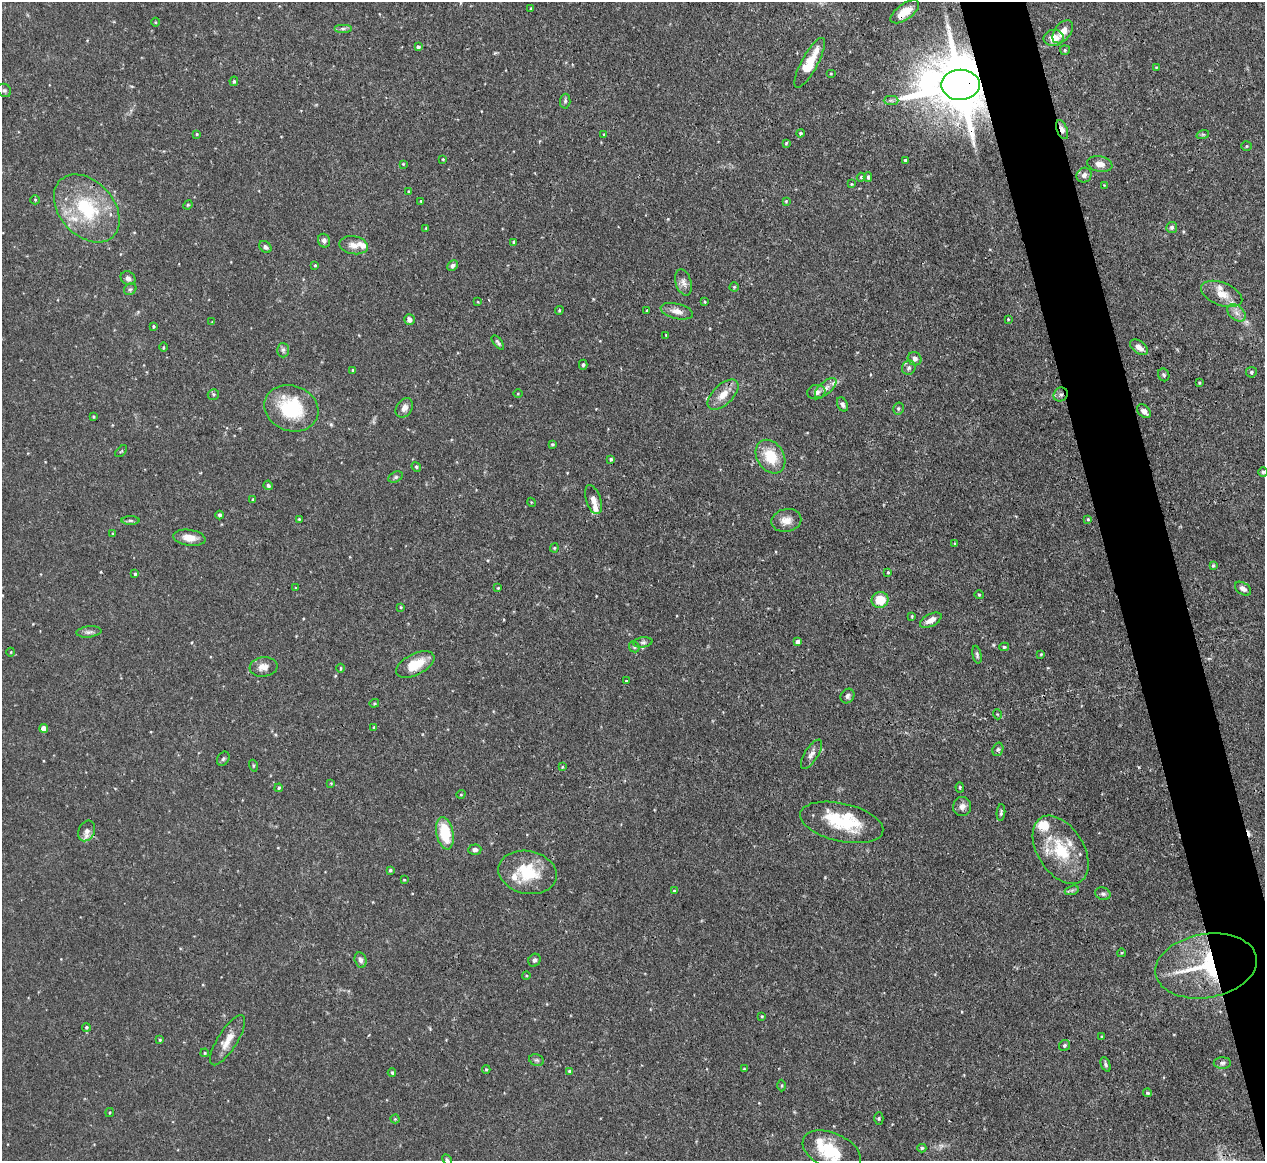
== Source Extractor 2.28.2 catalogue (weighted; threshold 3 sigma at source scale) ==
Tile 6 of 4 x 4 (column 2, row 2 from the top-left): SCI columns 1272-2534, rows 2466-3624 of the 5067 x 5049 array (HDU 1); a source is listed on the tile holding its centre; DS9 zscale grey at full resolution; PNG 1267 x 1163 px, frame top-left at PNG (2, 2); each listed source drawn as its Kron ellipse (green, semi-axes under 4 px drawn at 4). Shown black and unused: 5% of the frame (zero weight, under 3 of 4 exposures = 1% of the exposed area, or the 3 px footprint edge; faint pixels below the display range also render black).
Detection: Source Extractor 2.28.2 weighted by HDU 2 'WHT'; one run over the whole footprint, this tile lists its part. Background 0.0736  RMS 0.0041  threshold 0.0184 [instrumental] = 3 sigma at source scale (4.5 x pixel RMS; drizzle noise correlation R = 1.50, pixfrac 1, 0.05/0.05 arcsec/px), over >= 5 px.
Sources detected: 197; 1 cosmic-ray / hot-pixel residue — neither listed nor drawn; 14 inside a brighter listed object's ellipse — not listed separately; the other 182 listed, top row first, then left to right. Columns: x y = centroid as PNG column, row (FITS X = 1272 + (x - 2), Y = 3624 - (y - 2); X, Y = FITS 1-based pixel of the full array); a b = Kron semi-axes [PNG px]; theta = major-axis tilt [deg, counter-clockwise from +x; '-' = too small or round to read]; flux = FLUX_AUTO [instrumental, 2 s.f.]
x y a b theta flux
531 8 4 3 - 0.32
905 12 16 7 36 6.4
155 22 4 3 - 0.39
343 29 9 4 0 0.93
1063 32 13 8 53 3.9
1054 38 10 8 6 4.7
418 47 4 4 - 1
1065 50 5 5 - 0.59
810 63 28 8 62 11
1156 68 4 3 - 0.38
831 74 5 3 - 0.36
234 81 5 4 - 0.62
960 85 19 15 1 3800
4 90 7 6 - 0.87
891 100 7 4 -1 0.97
565 101 7 5 89 0.86
1062 129 10 5 -68 1.7
801 133 4 4 - 0.64
197 134 4 4 - 0.38
1203 134 6 4 18 0.56
604 135 4 3 - 0.48
786 143 3 2 - 0.42
1246 146 5 4 - 0.48
443 159 3 3 - 0.35
905 160 3 3 - 0.55
403 164 4 3 - 0.32
1100 164 13 7 -11 3
1084 175 8 7 - 1.5
861 177 4 4 - 0.6
868 177 5 3 - 0.72
852 184 3 3 - 0.32
1104 185 2 2 - 0.22
409 192 4 3 - 0.41
35 200 5 4 - 0.5
421 201 3 3 - 0.45
786 201 4 3 - 0.41
188 205 5 4 - 0.57
87 208 39 27 -48 30
1172 227 5 5 - 0.92
426 228 3 3 - 0.35
324 241 7 6 - 1.2
514 242 4 4 - 0.58
354 245 14 9 -9 3.3
265 247 7 5 -41 1
315 265 4 3 - 0.41
453 266 6 4 44 1.1
128 278 8 6 -35 1.3
683 282 13 7 -74 2.2
734 287 4 4 - 0.52
130 289 7 5 40 0.81
1222 294 22 11 -21 5.4
478 302 4 2 - 0.3
705 302 4 3 - 0.42
559 310 4 4 - 0.45
647 310 3 2 - 0.34
677 311 16 7 -14 2.9
1236 313 10 7 -42 2.2
1008 319 3 3 - 0.35
409 320 5 5 - 1.7
212 322 3 3 - 0.3
153 326 4 3 - 0.48
666 335 3 2 - 0.32
498 342 8 3 -50 0.82
163 347 4 3 - 0.38
1139 347 10 6 -36 2.8
283 350 7 6 - 1
915 359 7 6 - 1.5
583 365 5 3 - 0.75
909 368 7 6 - 1.1
353 370 3 3 - 0.6
1251 372 5 5 - 0.83
1164 375 7 5 -64 0.82
1199 383 3 3 - 0.4
826 388 13 6 41 2.1
816 392 9 7 9 2.1
518 393 5 3 - 0.39
213 394 6 5 - 0.67
1061 394 7 6 - 1.3
723 395 19 10 44 5.4
842 404 7 5 -63 1.1
291 408 27 22 -20 24
404 408 10 7 55 2.2
898 408 6 5 - 0.82
1144 411 8 5 -43 2
94 417 3 3 - 0.44
553 444 3 3 - 0.55
121 451 7 2 44 0.36
770 457 18 13 -57 12
611 459 3 3 - 0.68
416 467 5 4 - 0.63
1263 472 5 5 - 0.65
396 477 7 5 27 0.86
268 485 5 4 - 0.73
253 500 4 3 - 0.53
593 500 15 7 -72 2.7
531 502 4 3 - 0.36
219 515 4 4 - 0.67
299 519 3 3 - 0.41
1088 519 4 3 - 0.38
130 520 9 4 0 0.88
786 520 15 11 11 3.9
113 534 3 3 - 0.56
189 538 16 8 -8 4.5
955 544 4 3 - 0.47
554 548 4 4 - 0.46
1213 565 4 4 - 0.44
888 572 3 2 - 0.42
135 574 4 3 - 0.57
296 588 4 3 - 0.36
498 588 4 3 - 0.41
1243 589 9 5 -34 1.7
979 595 4 4 - 0.5
880 600 8 8 - 9.2
401 607 4 4 - 0.42
912 616 4 4 - 0.41
931 620 12 6 27 3.1
89 632 12 5 6 1.4
643 642 9 5 6 1.1
798 642 4 4 - 2.2
634 647 6 5 - 0.64
1004 647 5 4 - 0.53
11 652 4 3 - 0.32
1041 654 4 4 - 0.38
977 655 9 4 -78 0.8
415 664 21 10 27 9.1
263 667 14 9 7 3.4
341 668 4 3 - 0.42
626 681 3 2 - 0.3
847 696 7 6 - 1.2
374 703 5 4 - 0.43
997 714 5 3 - 0.39
374 727 4 3 - 0.45
44 728 4 4 - 4.1
998 749 7 5 73 0.83
811 754 17 6 58 2.2
223 759 7 5 55 0.81
253 766 6 4 -72 0.54
562 767 4 3 - 0.38
331 783 4 3 - 0.37
960 787 5 4 - 0.54
279 788 4 3 - 0.53
461 794 4 3 - 0.34
962 807 9 9 - 2.4
1001 813 8 4 85 0.87
842 822 42 19 -13 22
87 831 11 8 63 2.5
445 833 16 8 -79 16
475 850 6 5 - 1.4
1061 850 37 23 -58 20
390 870 4 4 - 0.68
527 872 29 21 -12 17
404 880 3 3 - 0.36
1072 890 7 4 18 0.84
674 891 4 3 - 0.45
1103 894 8 6 -23 1
1121 953 4 3 - 0.35
361 960 8 6 -77 1.3
534 960 7 6 - 1.1
1206 966 51 32 10 43
526 975 4 3 - 0.37
762 1016 3 3 - 0.37
86 1027 4 4 - 0.59
1102 1037 3 3 - 0.48
160 1040 4 3 - 0.47
228 1040 29 9 58 5.8
1065 1045 6 5 - 0.85
205 1053 4 3 - 0.46
537 1060 7 5 -19 0.84
1222 1063 8 5 1 1.1
1106 1064 7 4 -68 0.79
486 1069 4 4 - 0.52
744 1069 3 3 - 0.42
569 1071 4 3 - 0.52
392 1073 4 3 - 0.57
782 1085 6 3 89 0.48
1147 1093 4 4 - 0.66
109 1112 5 2 - 0.38
879 1118 6 4 88 0.61
395 1119 4 4 - 0.42
922 1148 4 4 - 0.7
832 1151 31 18 -24 17
447 1160 6 4 -62 0.53
Overlapping masked pixels (flux is a lower limit): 6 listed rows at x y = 905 12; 960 85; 1062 129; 1061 394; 723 395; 1206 966
Isophote crosses this tile's border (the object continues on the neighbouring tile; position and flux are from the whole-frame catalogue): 2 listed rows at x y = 832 1151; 447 1160